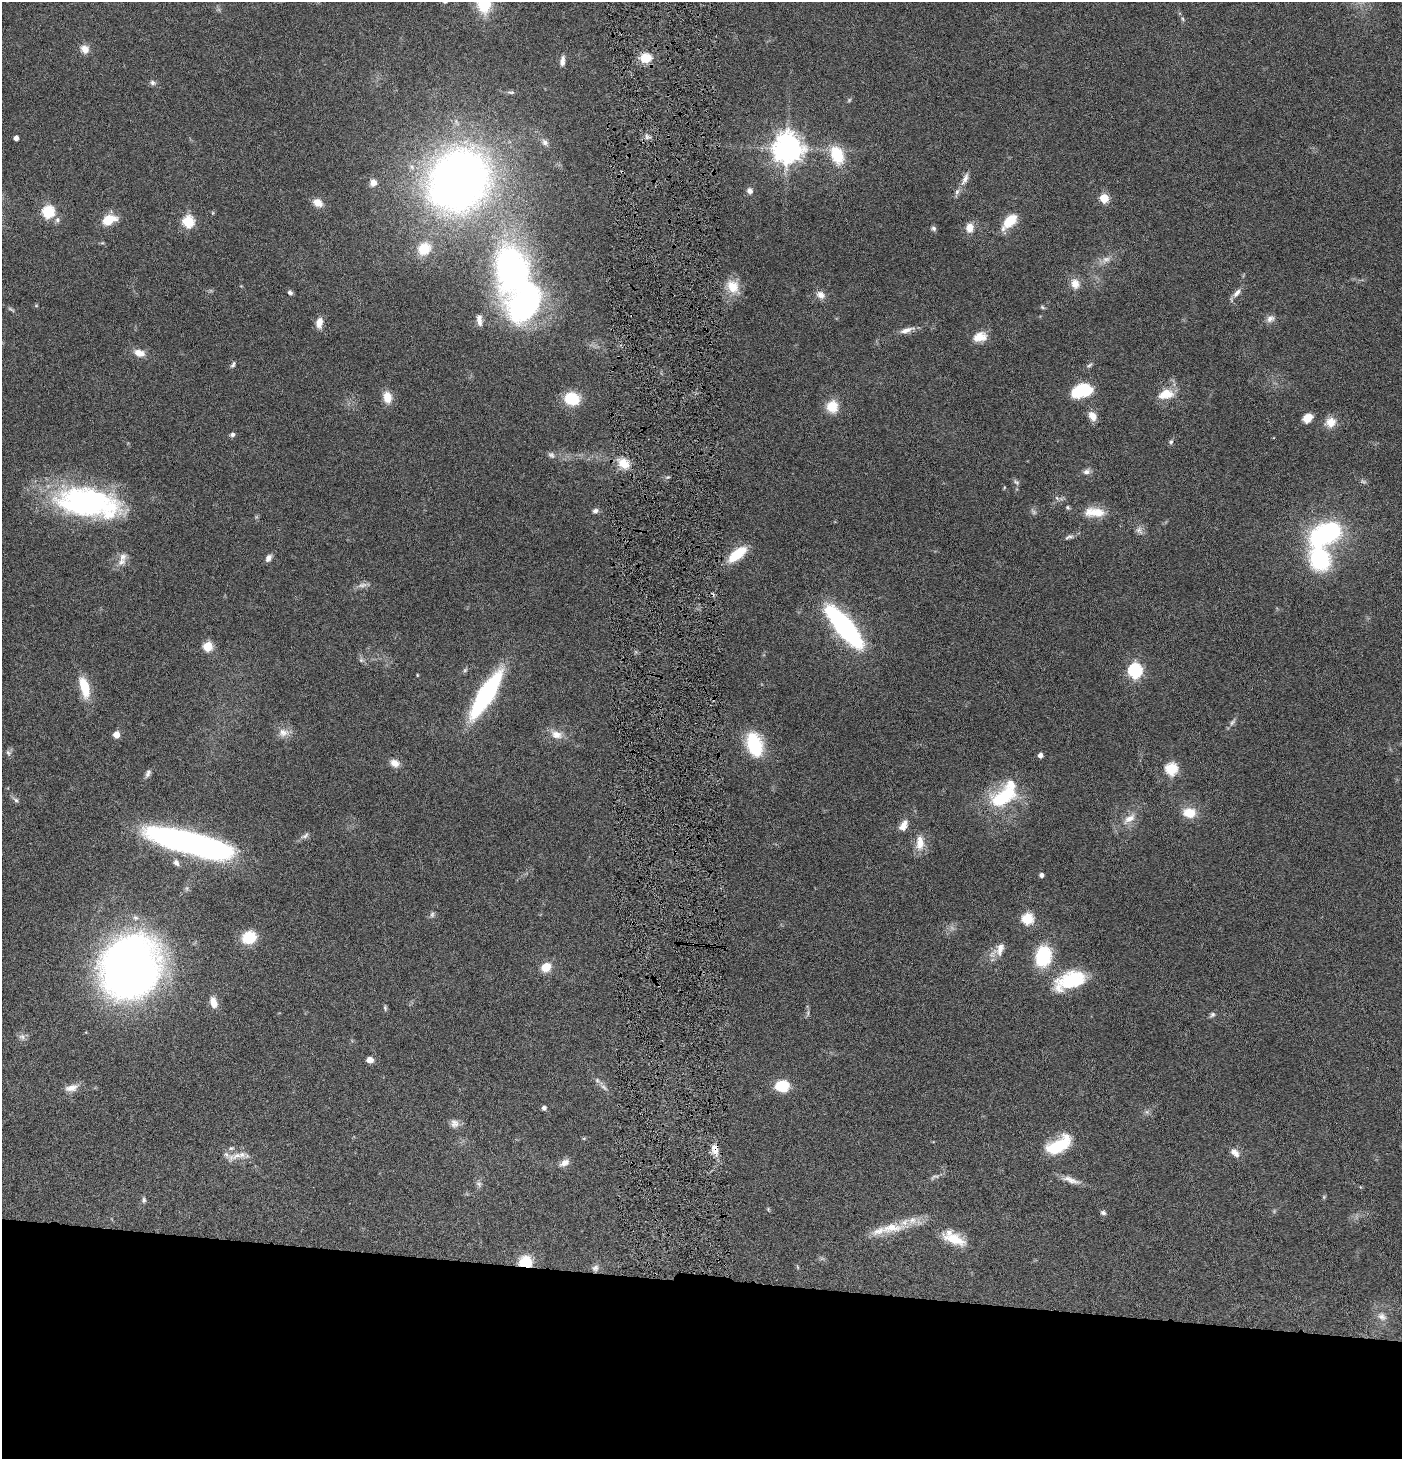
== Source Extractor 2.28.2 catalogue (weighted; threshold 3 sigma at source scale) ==
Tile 8 of 3 x 3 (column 2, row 3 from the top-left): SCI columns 1547-2946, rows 1-1457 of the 4445 x 4372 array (HDU 1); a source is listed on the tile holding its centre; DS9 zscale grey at full resolution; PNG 1404 x 1461 px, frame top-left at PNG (2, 2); no overlay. Shown black and unused: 12% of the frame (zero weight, under 4 of 8 exposures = <1% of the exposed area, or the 3 px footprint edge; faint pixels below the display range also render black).
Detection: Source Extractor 2.28.2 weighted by HDU 2 'WHT'; one run over the whole footprint, this tile lists its part. Background 0.0791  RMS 0.0044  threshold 0.0179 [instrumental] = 3 sigma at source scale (4.09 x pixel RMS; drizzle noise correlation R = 1.36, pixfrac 0.8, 0.05/0.05 arcsec/px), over >= 5 px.
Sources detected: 151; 3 too faint to see at this stretch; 2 inside a brighter object's white glare — not listed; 11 inside a brighter listed object's ellipse — not listed separately; the other 135 listed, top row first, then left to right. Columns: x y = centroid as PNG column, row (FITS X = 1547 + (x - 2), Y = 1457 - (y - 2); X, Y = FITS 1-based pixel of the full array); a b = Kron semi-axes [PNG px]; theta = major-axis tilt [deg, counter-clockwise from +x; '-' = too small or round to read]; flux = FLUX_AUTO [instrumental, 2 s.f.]
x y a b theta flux
1183 19 6 4 -70 0.59
85 49 12 10 -51 3
646 58 13 10 5 7.3
562 61 13 6 83 2
153 83 8 7 - 1.1
511 92 11 4 -3 0.89
647 137 6 6 - 1.2
16 138 4 4 - 2.1
545 142 10 8 -42 1.7
787 148 9 9 - 630
837 155 20 13 -69 16
965 179 17 7 67 2.8
460 180 50 45 69 350
373 183 8 7 - 2.6
750 191 9 7 -54 1.7
1104 198 5 5 - 18
318 203 11 9 -29 4
48 212 6 6 - 42
57 220 8 7 - 1.3
108 220 14 8 19 10
188 221 6 6 - 38
1010 221 16 9 44 10
934 228 7 6 - 0.92
970 228 11 8 83 4.2
102 243 6 4 17 0.43
424 249 13 11 42 10
1106 259 12 9 29 2.8
512 270 48 34 -80 140
1075 283 13 11 -71 4.1
733 286 19 15 -59 7.6
290 293 5 4 - 1.2
1237 293 14 6 46 2.3
820 295 12 9 -35 2.7
1042 307 8 4 -36 0.6
1270 319 11 9 27 2
479 320 14 6 -85 2.2
319 322 10 6 80 4.5
906 330 21 7 17 3.1
980 337 16 11 15 5.6
139 353 14 9 -18 3.8
233 365 9 5 64 0.91
1089 365 9 4 26 0.84
1082 391 22 13 17 17
1166 394 19 12 12 7.4
387 397 14 9 -79 5.4
572 399 14 11 -14 15
832 406 13 12 - 7.6
1092 416 12 8 -54 3.7
1307 418 10 8 36 4.8
1330 422 13 12 - 4.8
232 434 6 5 - 1
1171 442 6 5 - 0.78
551 455 9 7 -38 1.2
624 464 14 11 -46 6.1
1086 472 9 7 20 1.8
667 477 6 4 3 0.66
1016 482 9 5 -45 0.89
1363 482 8 4 -9 0.8
87 502 69 30 -9 90
595 511 8 6 10 1.2
1094 512 29 12 -2 8
1139 530 12 8 -55 1.9
1325 534 32 18 29 66
1069 537 13 5 15 1.3
737 554 22 9 38 13
268 558 9 6 59 1.9
1320 559 20 17 -62 39
121 562 13 9 23 3
362 585 15 6 13 1.9
844 627 34 11 -50 110
208 646 5 5 - 21
361 660 6 6 - 0.82
465 670 7 4 45 0.67
1135 670 6 6 - 78
417 675 5 3 - 0.31
85 687 24 10 -76 11
486 694 38 10 58 79
1232 722 10 6 46 1.2
283 733 16 11 2 3.6
116 734 6 6 - 3.9
557 735 17 10 -12 4.5
754 744 25 15 -73 22
8 752 8 6 -39 1.1
1040 755 4 4 - 2.1
395 763 12 9 -30 3
1171 769 6 6 - 42
148 773 11 6 66 1.4
1003 797 36 19 29 26
16 800 7 6 - 1.1
1189 813 16 12 -8 7.2
1129 819 20 10 34 5
903 825 13 8 63 3.6
305 836 12 6 31 1.4
920 843 21 11 -90 5.4
196 844 75 16 -15 200
176 862 9 7 -61 1.8
1041 875 4 4 - 1.4
432 915 8 6 74 0.98
1027 919 6 6 - 37
249 937 11 9 25 17
1000 949 19 12 62 4.4
1043 956 21 15 79 22
130 967 49 43 67 310
546 967 11 9 31 6
1072 980 37 20 17 21
213 1002 12 7 -72 4.8
385 1008 8 5 -80 0.75
1212 1015 8 6 37 1
22 1037 9 7 -23 1.6
370 1060 7 5 -6 3.1
782 1086 11 9 5 15
604 1087 12 5 -38 1.6
71 1088 18 9 11 3.5
544 1108 4 4 - 1.4
1147 1112 7 4 -72 0.77
455 1123 12 11 - 2.4
584 1138 6 3 18 0.44
1059 1145 28 13 30 19
231 1148 7 6 - 0.89
715 1149 14 9 -87 3.6
1235 1153 13 8 -46 2.9
237 1156 21 8 20 4.1
564 1163 13 7 27 2.7
934 1177 15 5 17 1.5
1071 1180 27 7 -18 3.8
479 1184 9 6 -50 1.2
1324 1197 6 4 -72 0.5
144 1200 8 6 83 0.98
768 1209 5 5 - 0.46
1103 1213 7 5 -18 1.1
891 1228 39 14 6 12
954 1239 29 12 -21 10
525 1262 14 12 1 10
595 1268 10 8 38 1.7
1382 1317 13 10 -36 3.1
Overlapping masked pixels (flux is a lower limit): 2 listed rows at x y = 715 1149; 525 1262